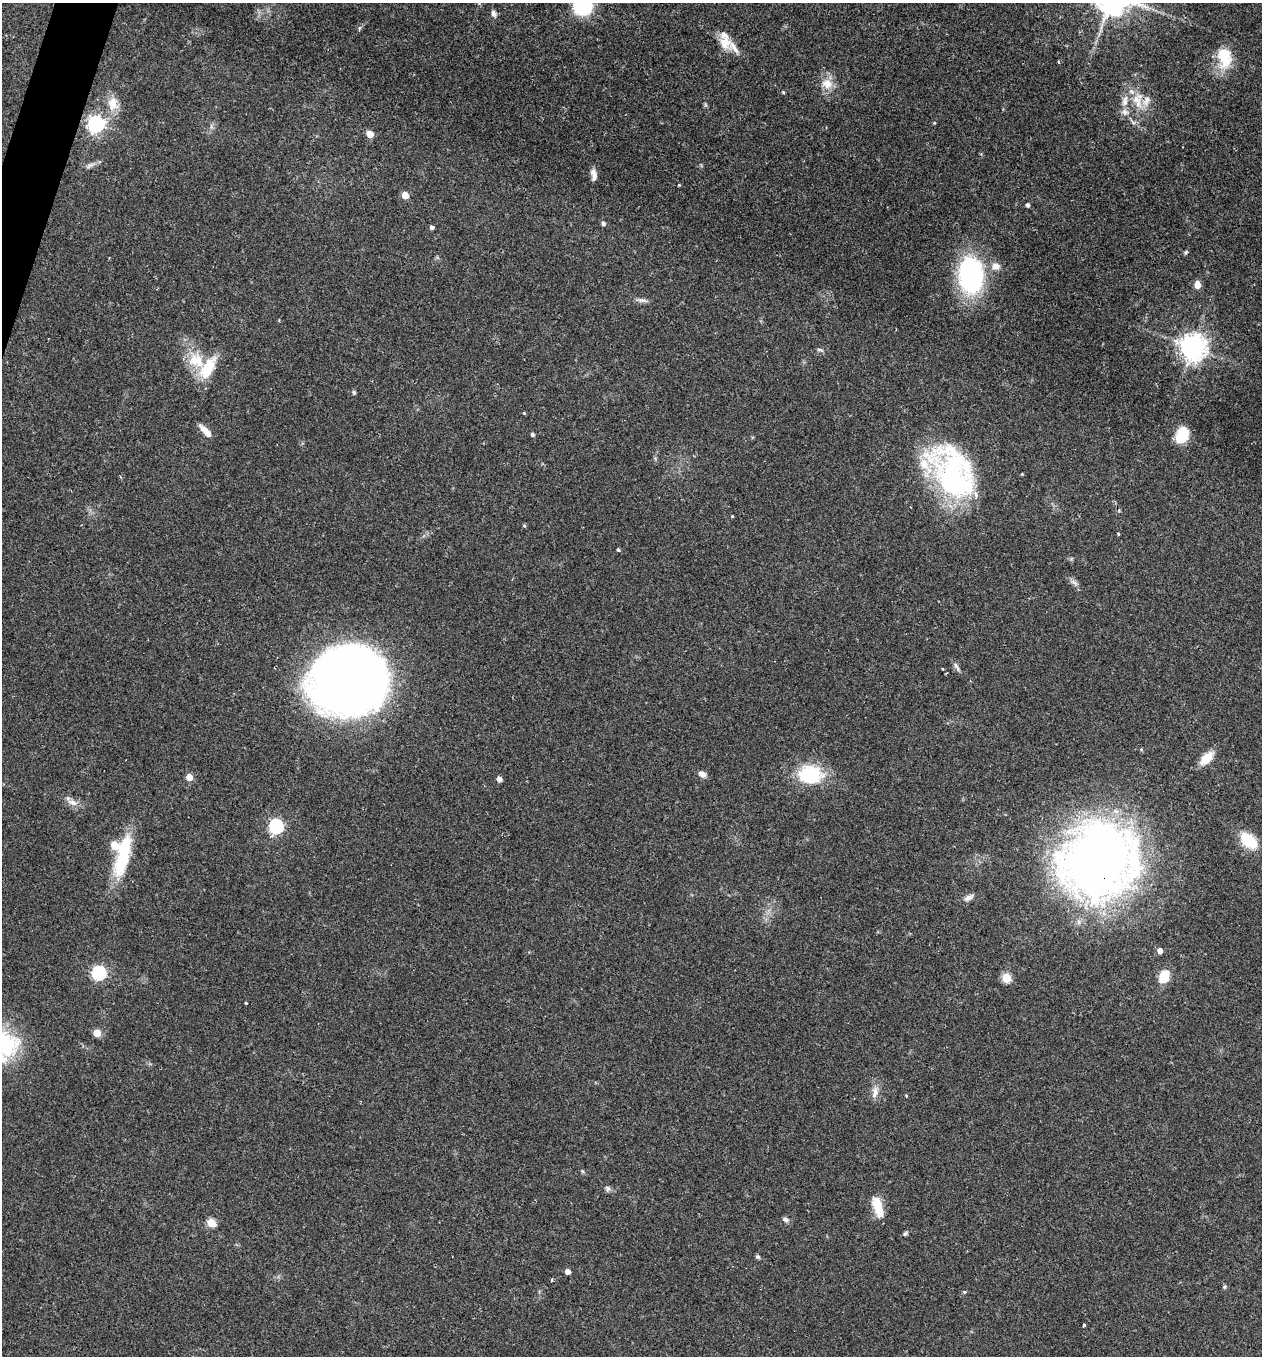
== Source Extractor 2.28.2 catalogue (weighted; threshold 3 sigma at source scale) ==
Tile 11 of 4 x 4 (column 3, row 3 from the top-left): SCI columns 2684-3943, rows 1397-2750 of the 5479 x 5487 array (HDU 1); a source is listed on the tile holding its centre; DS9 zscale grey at full resolution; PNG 1264 x 1358 px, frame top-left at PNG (2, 3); no overlay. Shown black and unused: <1% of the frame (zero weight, under 2 of 3 exposures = <1% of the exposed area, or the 3 px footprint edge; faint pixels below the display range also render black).
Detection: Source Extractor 2.28.2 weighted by HDU 2 'WHT'; one run over the whole footprint, this tile lists its part. Background 0.0386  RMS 0.0053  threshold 0.0238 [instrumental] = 3 sigma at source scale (4.5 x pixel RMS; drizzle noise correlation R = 1.50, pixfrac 1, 0.05/0.05 arcsec/px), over >= 5 px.
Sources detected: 81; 1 inside a brighter object's white glare — not listed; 8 inside a brighter listed object's ellipse — not listed separately; the other 72 listed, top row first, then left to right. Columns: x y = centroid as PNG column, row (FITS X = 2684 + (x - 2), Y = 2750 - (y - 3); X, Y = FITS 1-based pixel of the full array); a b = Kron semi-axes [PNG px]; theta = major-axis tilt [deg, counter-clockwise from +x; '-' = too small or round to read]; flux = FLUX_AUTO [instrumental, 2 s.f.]
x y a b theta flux
583 6 19 18 - 32
494 14 9 6 -67 1.9
725 42 21 16 -59 8.3
1224 57 26 16 -82 17
1059 62 3 3 - 0.67
827 84 15 14 - 6.8
783 92 4 4 - 0.58
1137 101 23 12 -69 10
113 104 20 14 -86 8.2
1125 112 10 8 -16 2.7
934 123 4 3 - 0.45
96 124 7 7 - 210
370 134 5 4 - 8.8
90 165 13 4 33 1.9
594 175 14 7 -81 3
679 185 4 3 - 0.41
405 195 5 4 - 9.5
1027 205 4 4 - 1.3
603 223 5 4 - 1.4
432 227 4 4 - 1.5
1186 252 7 4 45 0.76
996 266 11 10 - 4.3
971 276 28 19 -85 100
1197 285 5 4 - 9.2
642 300 14 5 -10 2.1
1193 347 8 8 - 620
820 350 10 3 -16 0.9
196 360 24 19 -37 16
354 392 6 4 -69 0.75
524 413 4 3 - 0.58
206 431 17 6 -45 5.3
532 435 4 4 - 1.1
1182 435 14 10 63 19
1022 474 3 3 - 0.48
952 477 68 37 -68 96
732 516 3 3 - 0.77
1118 533 4 3 - 0.54
618 550 3 3 - 2
1074 582 9 3 -45 1.4
957 667 15 5 -59 1.8
349 679 62 54 19 500
1141 749 5 4 - 0.54
1206 758 14 8 46 11
702 774 8 6 -23 3.2
810 774 24 18 -3 32
189 777 5 4 - 8.5
499 779 5 4 - 2.9
73 802 14 7 -23 3.4
276 826 6 6 - 100
1248 841 22 13 -39 15
123 856 55 15 75 28
1098 861 74 67 37 400
968 898 13 7 29 2.5
1160 951 5 4 - 3.9
99 973 6 6 - 97
1164 976 12 9 66 12
1006 978 5 5 - 24
246 1003 3 2 - 0.48
97 1033 5 5 - 11
2 1044 28 23 -35 64
875 1091 13 9 -90 3.9
608 1188 8 6 -54 1.4
878 1206 27 11 -72 9.6
786 1220 8 6 -26 1.5
211 1223 5 5 - 18
905 1233 7 5 47 0.92
758 1257 7 5 -29 0.87
568 1272 4 4 - 3.3
552 1280 4 3 - 0.57
1224 1287 6 4 45 0.7
964 1292 5 4 - 0.61
1084 1325 3 3 - 0.97
Overlapping masked pixels (flux is a lower limit): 1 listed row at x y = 1098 861
Isophote crosses this tile's border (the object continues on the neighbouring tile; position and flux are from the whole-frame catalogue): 2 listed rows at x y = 583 6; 2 1044